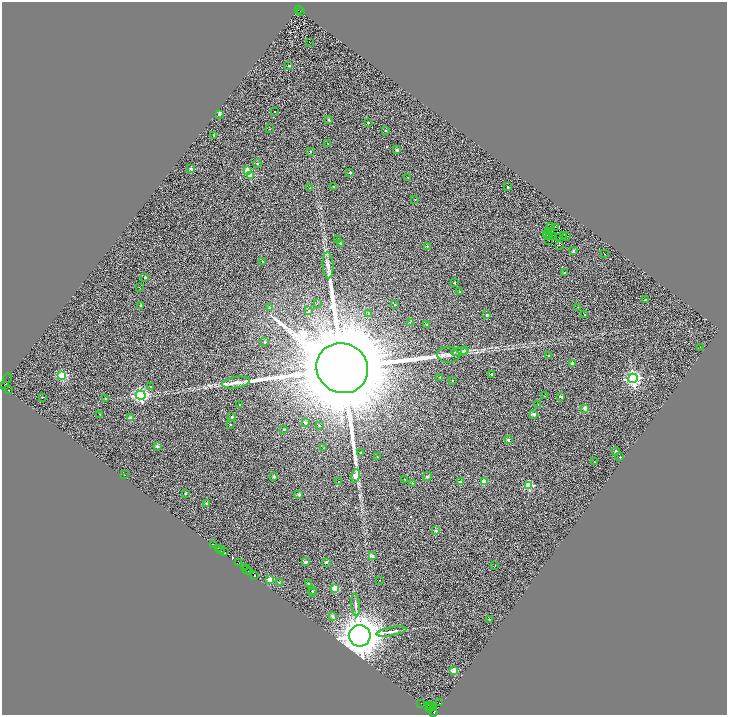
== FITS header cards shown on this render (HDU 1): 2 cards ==
NAXIS1  =                 1450
NAXIS2  =                 1425

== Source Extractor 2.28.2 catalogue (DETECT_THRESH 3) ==
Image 1450 x 1425 px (HDU 1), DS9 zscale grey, zoomed out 1/2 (1 PNG px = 2 x 2 image px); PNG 729 x 717 px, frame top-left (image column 2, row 1425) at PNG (2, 2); each listed source drawn as its Kron ellipse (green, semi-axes under 4 px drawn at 4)
Background 1.44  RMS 2.4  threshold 7.19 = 3 sigma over >= 5 px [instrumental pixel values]
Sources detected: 206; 58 cannot appear on this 1/2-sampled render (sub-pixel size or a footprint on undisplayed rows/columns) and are neither listed nor drawn; the other 148 listed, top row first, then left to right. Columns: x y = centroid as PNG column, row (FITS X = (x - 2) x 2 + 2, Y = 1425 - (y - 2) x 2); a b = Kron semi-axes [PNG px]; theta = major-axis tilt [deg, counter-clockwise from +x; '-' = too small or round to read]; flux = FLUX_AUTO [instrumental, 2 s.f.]
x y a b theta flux
298 10 2 1 - 2.0e+02
300 11 2 1 - 3.8e+02
309 42 2 1 - 2.5e+02
289 65 2 2 - 1.1e+03
274 112 2 1 - 1.6e+02
219 114 3 2 - 1.6e+03
329 120 2 2 - 1.4e+03
368 123 2 2 - 1.0e+03
269 129 2 2 - 2.9e+02
385 130 2 2 - 3.5e+02
214 135 2 2 - 8.0e+02
328 143 2 2 - 3.6e+02
397 150 2 2 - 3.2e+03
310 151 4 2 - 2.6e+02
257 164 2 2 - 1.1e+03
191 169 2 2 - 1.8e+03
248 171 3 2 - 8.4e+03
350 172 2 2 - 2.1e+03
251 175 3 3 - 1.4e+04
408 177 2 2 - 1.7e+02
333 186 2 2 - 5.3e+02
508 187 2 2 - 5.7e+02
310 188 2 1 - 2.3e+02
415 199 2 2 - 1.5e+02
550 227 3 2 - 4.9e+02
555 227 3 1 - 1.7e+02
549 232 3 1 - 1.7e+02
546 234 2 1 - 9.0e+01
564 235 3 1 - 1.8e+02
553 236 2 2 - 9.2e+01
550 237 3 1 - 5.9e+01
566 237 3 1 - 2.0e+02
559 238 2 1 - 9.5e+01
338 240 2 2 - 4.9e+02
549 241 3 1 - 2.0e+02
340 243 2 2 - 1.9e+03
560 245 3 2 - 2.2e+02
427 246 2 2 - 2.9e+02
573 251 4 3 - 4.1e+02
604 254 2 1 - 5.1e+02
262 261 2 2 - 8.1e+02
328 265 13 5 -86 2.2e+03
564 273 2 2 - 9.3e+02
145 277 2 2 - 1.2e+03
454 283 2 2 - 9.2e+02
139 287 2 1 - 2.6e+02
460 292 2 2 - 2.9e+02
645 300 2 2 - 7.2e+02
317 303 2 1 - 1.2e+02
394 304 2 2 - 4.9e+02
141 306 2 2 - 9.2e+02
578 307 2 1 - 1.2e+02
270 308 2 2 - 1.4e+03
309 311 3 3 - 5.4e+02
369 313 2 2 - 1.1e+03
487 315 2 2 - 1.9e+03
585 315 2 2 - 3.5e+02
410 322 2 2 - 2.0e+02
426 325 3 2 - 2.1e+02
265 342 3 2 - 6.2e+02
700 347 2 2 - 5.8e+02
465 351 3 3 - 5.4e+03
459 352 8 4 6 1.3e+03
448 355 11 8 -4 2.4e+03
548 356 2 2 - 7.6e+02
572 363 2 2 - 2.3e+03
342 368 26 24 -30 8.6e+06
491 374 2 2 - 1.2e+03
62 375 3 3 - 3.2e+04
440 377 2 2 - 2.1e+02
7 378 5 1 - 2.8e+02
633 378 5 4 - 1.1e+05
452 380 2 1 - 1.9e+02
236 382 14 5 9 2.8e+03
4 385 2 2 - 1.1e+03
151 387 2 2 - 2.2e+02
8 390 3 2 - 3.6e+02
141 395 5 4 - 7.7e+04
544 396 2 1 - 1.3e+03
42 397 2 2 - 1.4e+02
561 397 2 2 - 1.3e+03
106 399 2 2 - 4.6e+02
538 404 2 2 - 1.7e+02
239 405 2 2 - 3.5e+02
585 408 2 2 - 5.7e+03
100 414 2 2 - 5.2e+02
534 414 2 2 - 5.0e+03
232 417 2 2 - 9.5e+02
131 418 2 2 - 4.9e+03
305 423 2 2 - 2.1e+03
230 424 2 2 - 3.7e+02
319 425 2 2 - 2.8e+02
284 429 2 2 - 5.6e+02
508 440 2 2 - 2.4e+03
157 446 2 2 - 2.6e+03
324 448 2 1 - 1.3e+02
616 451 2 2 - 2.0e+03
361 453 2 2 - 7.9e+02
377 457 2 1 - 2.3e+02
620 457 2 2 - 4.0e+02
594 462 2 1 - 2.2e+02
125 475 2 1 - 2.8e+02
355 476 7 3 79 6.9e+03
427 476 4 3 - 6.1e+02
274 477 2 2 - 2.0e+03
405 479 2 1 - 2.2e+02
338 482 2 2 - 1.8e+02
460 482 2 2 - 1.9e+03
484 482 2 2 - 8.8e+03
412 483 2 2 - 1.7e+02
528 486 3 3 - 1.9e+04
186 493 2 2 - 6.7e+02
299 494 2 2 - 2.8e+03
206 504 2 2 - 1.6e+03
436 531 2 2 - 1.9e+03
213 544 2 2 - 2.3e+03
218 548 2 1 - 8.6e+02
221 550 2 2 - 4.4e+02
225 552 2 1 - 1.3e+03
372 556 2 2 - 4.5e+03
239 562 3 1 - 4.8e+02
306 562 2 2 - 2.8e+03
326 562 2 2 - 1.9e+03
495 565 2 1 - 1.1e+02
245 568 3 1 - 4.3e+02
246 570 2 1 - 1.2e+03
249 572 4 2 - 3.5e+02
255 576 2 2 - 2.3e+03
270 580 2 2 - 1.1e+04
380 580 2 1 - 3.2e+02
279 582 3 3 - 3.6e+02
309 584 2 2 - 7.3e+02
335 588 3 2 - 1.3e+04
312 591 2 2 - 3.4e+02
312 592 2 2 - 2.9e+02
356 605 11 3 -84 1.3e+03
333 617 3 3 - 9.5e+02
489 619 2 2 - 6.2e+02
391 632 15 3 10 1.8e+03
360 636 11 10 - 1.1e+06
454 670 3 3 - 1.4e+04
421 703 2 1 - 4.2e+02
439 703 2 1 - 8.9e+02
429 705 3 1 - 1.1e+03
431 705 2 1 - 1.2e+03
429 708 4 2 - 2.3e+03
434 708 2 1 - 5.8e+02
433 712 2 1 - 2.6e+03
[58 sub-pixel or undisplayed-footprint detections neither listed nor drawn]